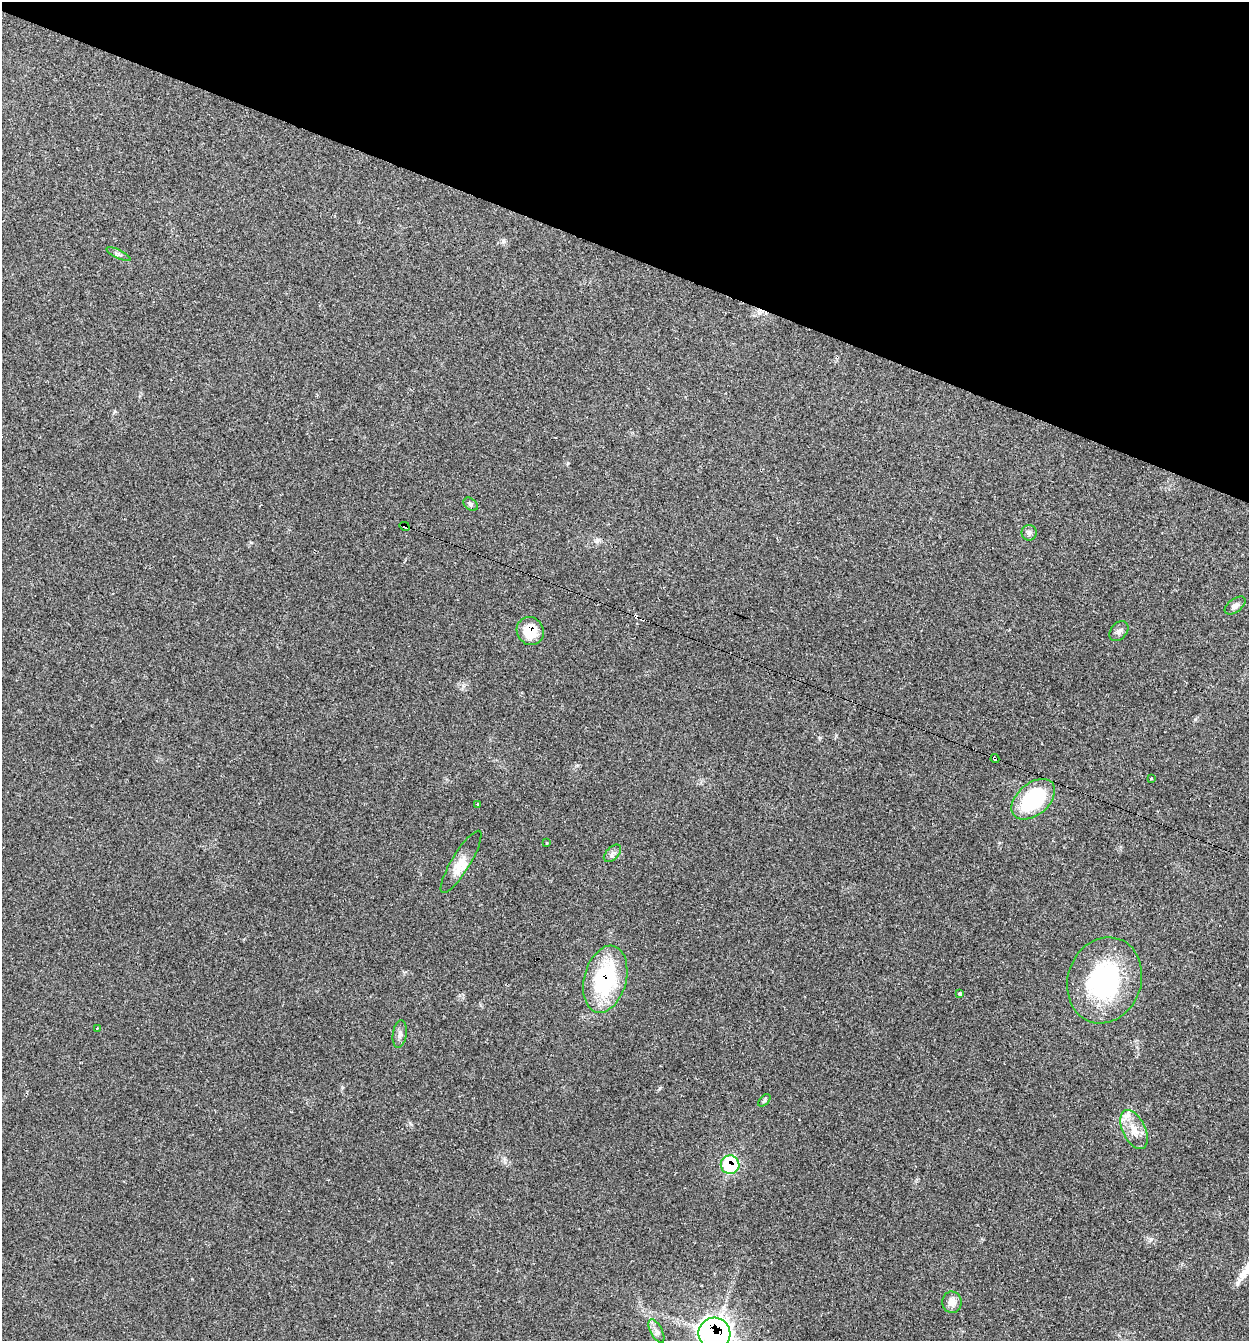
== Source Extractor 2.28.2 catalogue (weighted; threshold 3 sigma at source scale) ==
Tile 2 of 4 x 4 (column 2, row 1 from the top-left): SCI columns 1377-2623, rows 4023-5361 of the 5375 x 5361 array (HDU 1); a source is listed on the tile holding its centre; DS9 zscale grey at full resolution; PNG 1251 x 1343 px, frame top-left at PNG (2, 2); each listed source drawn as its Kron ellipse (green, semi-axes under 4 px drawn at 4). Shown black and unused: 19% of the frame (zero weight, under 2 of 3 exposures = <1% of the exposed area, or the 3 px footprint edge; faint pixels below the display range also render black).
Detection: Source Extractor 2.28.2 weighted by HDU 2 'WHT'; one run over the whole footprint, this tile lists its part. Background 0.0712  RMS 0.0074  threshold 0.0332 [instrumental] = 3 sigma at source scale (4.5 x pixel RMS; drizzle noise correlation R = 1.50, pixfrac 1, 0.05/0.05 arcsec/px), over >= 5 px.
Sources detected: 30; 3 cosmic-ray / hot-pixel residue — neither listed nor drawn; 2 inside a brighter listed object's ellipse — not listed separately; the other 25 listed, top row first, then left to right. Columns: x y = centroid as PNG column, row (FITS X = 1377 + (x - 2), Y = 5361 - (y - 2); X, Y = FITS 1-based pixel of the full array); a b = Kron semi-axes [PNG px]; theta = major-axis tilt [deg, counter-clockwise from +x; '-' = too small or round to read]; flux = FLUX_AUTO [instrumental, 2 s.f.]
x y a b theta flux
118 254 13 3 -26 1.9
471 504 8 5 -40 1.8
405 526 5 4 - 17
1029 533 8 7 - 2.4
1235 605 12 6 37 3
530 631 14 13 - 18
1119 631 11 8 50 2.9
995 759 4 3 - 11
1151 779 3 3 - 1
1033 799 25 16 41 58
478 804 3 3 - 4.4
546 843 3 2 - 0.85
612 853 10 6 46 2.5
461 862 36 9 58 9.8
605 979 34 21 75 70
1105 980 44 36 70 97
960 993 4 3 - 3
97 1028 3 2 - 0.83
400 1034 14 7 81 3.2
764 1100 7 4 46 1.3
1134 1130 21 11 -64 10
730 1165 9 9 - 47
952 1302 11 9 -87 5.9
656 1331 13 6 -63 3.4
714 1333 16 16 - 380
Overlapping masked pixels (flux is a lower limit): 6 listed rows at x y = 405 526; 530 631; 995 759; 605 979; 730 1165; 714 1333
Isophote crosses this tile's border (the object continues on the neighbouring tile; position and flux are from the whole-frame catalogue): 1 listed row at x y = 714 1333
Unlisted compact peaks at least as high as the median listed source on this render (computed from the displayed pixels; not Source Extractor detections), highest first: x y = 568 463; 660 1088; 503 241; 1195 719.